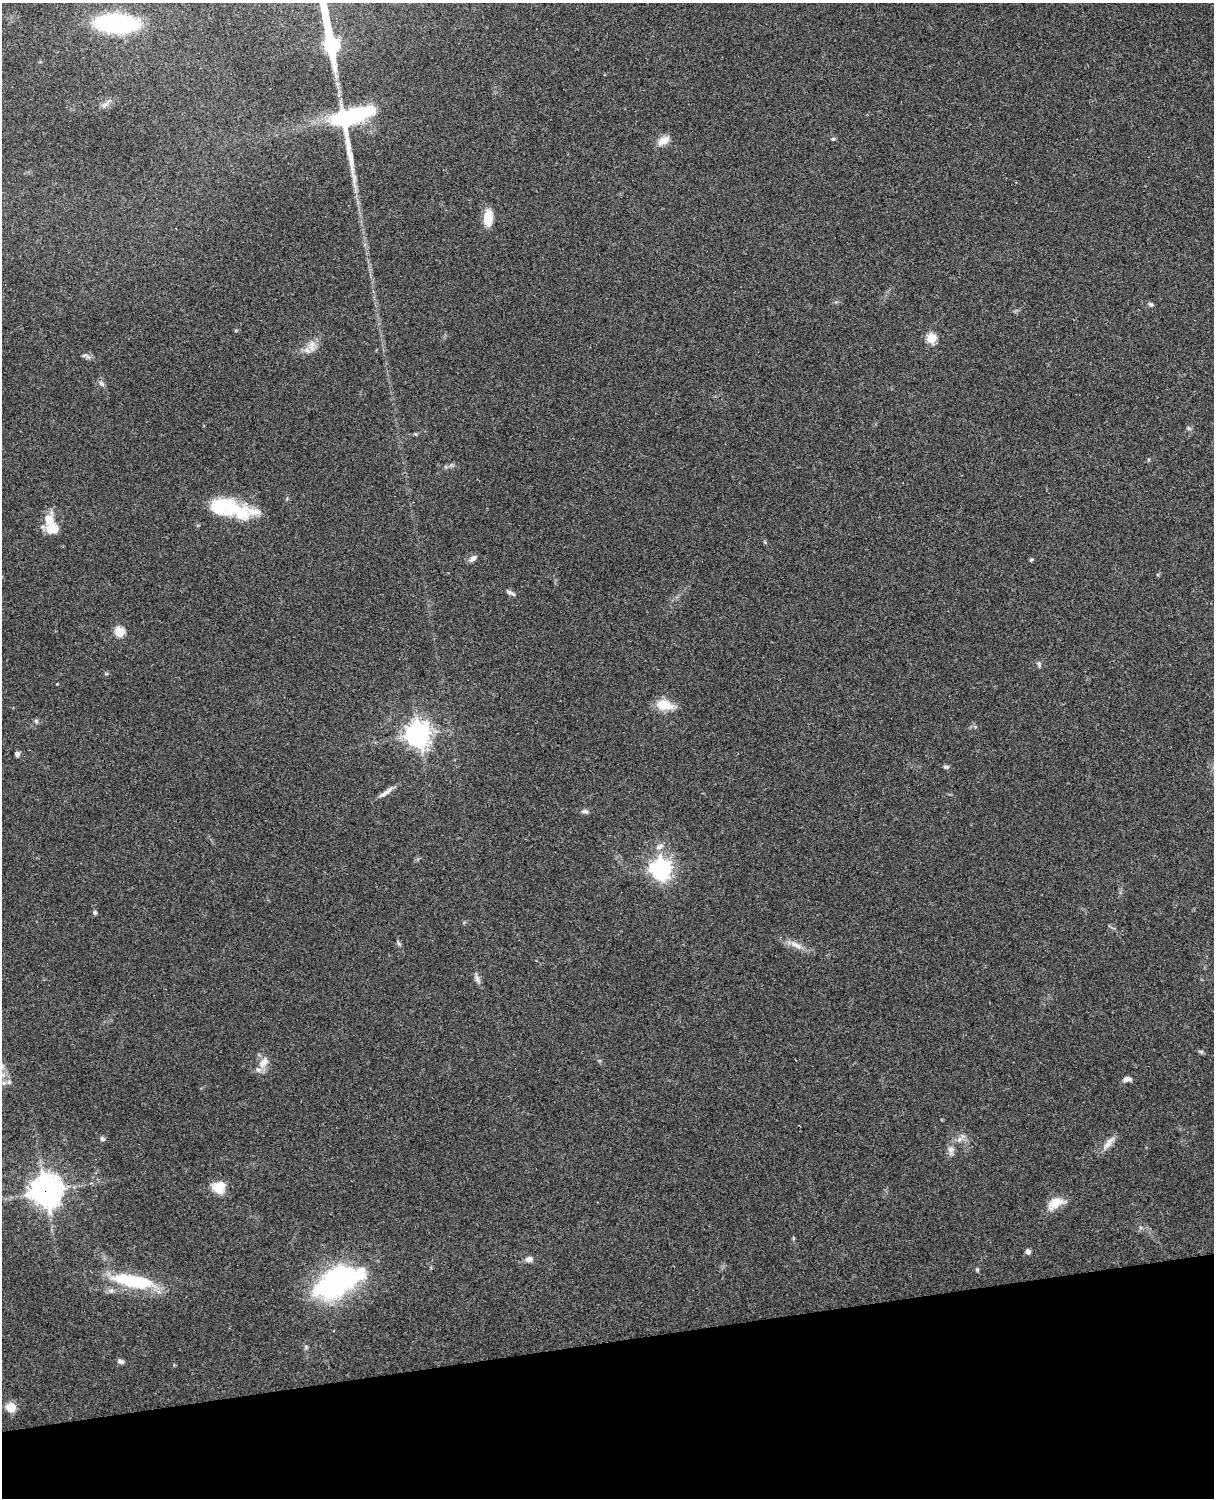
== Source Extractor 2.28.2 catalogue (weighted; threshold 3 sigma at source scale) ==
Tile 10 of 4 x 3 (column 2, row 3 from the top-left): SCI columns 1331-2542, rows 165-1660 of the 5088 x 4928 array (HDU 1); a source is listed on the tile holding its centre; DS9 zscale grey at full resolution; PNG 1216 x 1500 px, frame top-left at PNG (2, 3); no overlay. Shown black and unused: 10% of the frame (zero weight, under 3 of 4 exposures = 6% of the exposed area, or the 3 px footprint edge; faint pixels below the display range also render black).
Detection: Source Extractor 2.28.2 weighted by HDU 2 'WHT'; one run over the whole footprint, this tile lists its part. Background 0.215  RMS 0.0084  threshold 0.0378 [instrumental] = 3 sigma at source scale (4.5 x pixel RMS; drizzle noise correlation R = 1.50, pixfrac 1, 0.05/0.05 arcsec/px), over >= 5 px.
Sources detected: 61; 3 inside a brighter object's white glare — not listed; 6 inside a brighter listed object's ellipse — not listed separately; the other 52 listed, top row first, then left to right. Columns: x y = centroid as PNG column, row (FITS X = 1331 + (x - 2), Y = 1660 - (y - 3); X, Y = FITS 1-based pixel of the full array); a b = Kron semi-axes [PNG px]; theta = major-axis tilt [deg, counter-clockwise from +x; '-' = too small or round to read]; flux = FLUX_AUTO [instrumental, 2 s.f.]
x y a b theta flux
117 23 24 11 -3 210
352 119 42 29 70 140
833 139 5 4 - 1.3
663 140 15 9 31 8.1
488 218 16 8 87 17
1151 304 7 5 -40 1.6
236 330 5 3 - 0.83
931 338 5 5 - 44
312 344 10 8 37 5.7
84 355 9 3 13 1.5
101 384 8 6 -44 2.6
1189 429 6 4 -19 1.3
1148 460 5 3 - 0.77
228 505 60 16 -15 44
49 520 16 12 -86 15
473 558 11 6 42 3.2
1031 559 5 4 - 1.1
513 594 10 5 -35 2.2
119 632 5 5 - 38
1039 664 8 5 -58 1.8
106 674 5 3 - 1
664 705 18 11 -12 17
36 721 6 5 - 1.5
418 734 9 8 - 730
17 754 5 5 - 2.4
946 767 7 5 8 1.8
385 793 23 6 34 5.4
585 811 8 6 -1 2.6
659 847 10 7 33 3.7
661 869 8 7 - 440
95 913 6 5 - 1.5
398 943 7 4 -70 1.5
796 945 18 7 -26 7.3
477 979 12 6 -64 3.3
1201 1052 7 5 -27 1.5
264 1062 16 9 55 7.4
1127 1079 9 5 2 3.8
9 1082 7 6 - 3.1
102 1139 7 5 -32 2
959 1139 7 6 - 3
1108 1143 23 7 52 6.6
951 1150 13 8 81 4.9
217 1188 18 9 -49 12
45 1191 11 11 - 1100
1055 1203 21 11 31 14
1028 1251 5 4 - 3.6
529 1259 8 6 1 4.4
977 1270 6 4 -69 1.3
133 1281 58 16 -10 53
336 1282 51 32 36 120
121 1361 9 5 -15 2.3
11 1407 10 9 - 12
Overlapping masked pixels (flux is a lower limit): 1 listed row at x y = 45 1191